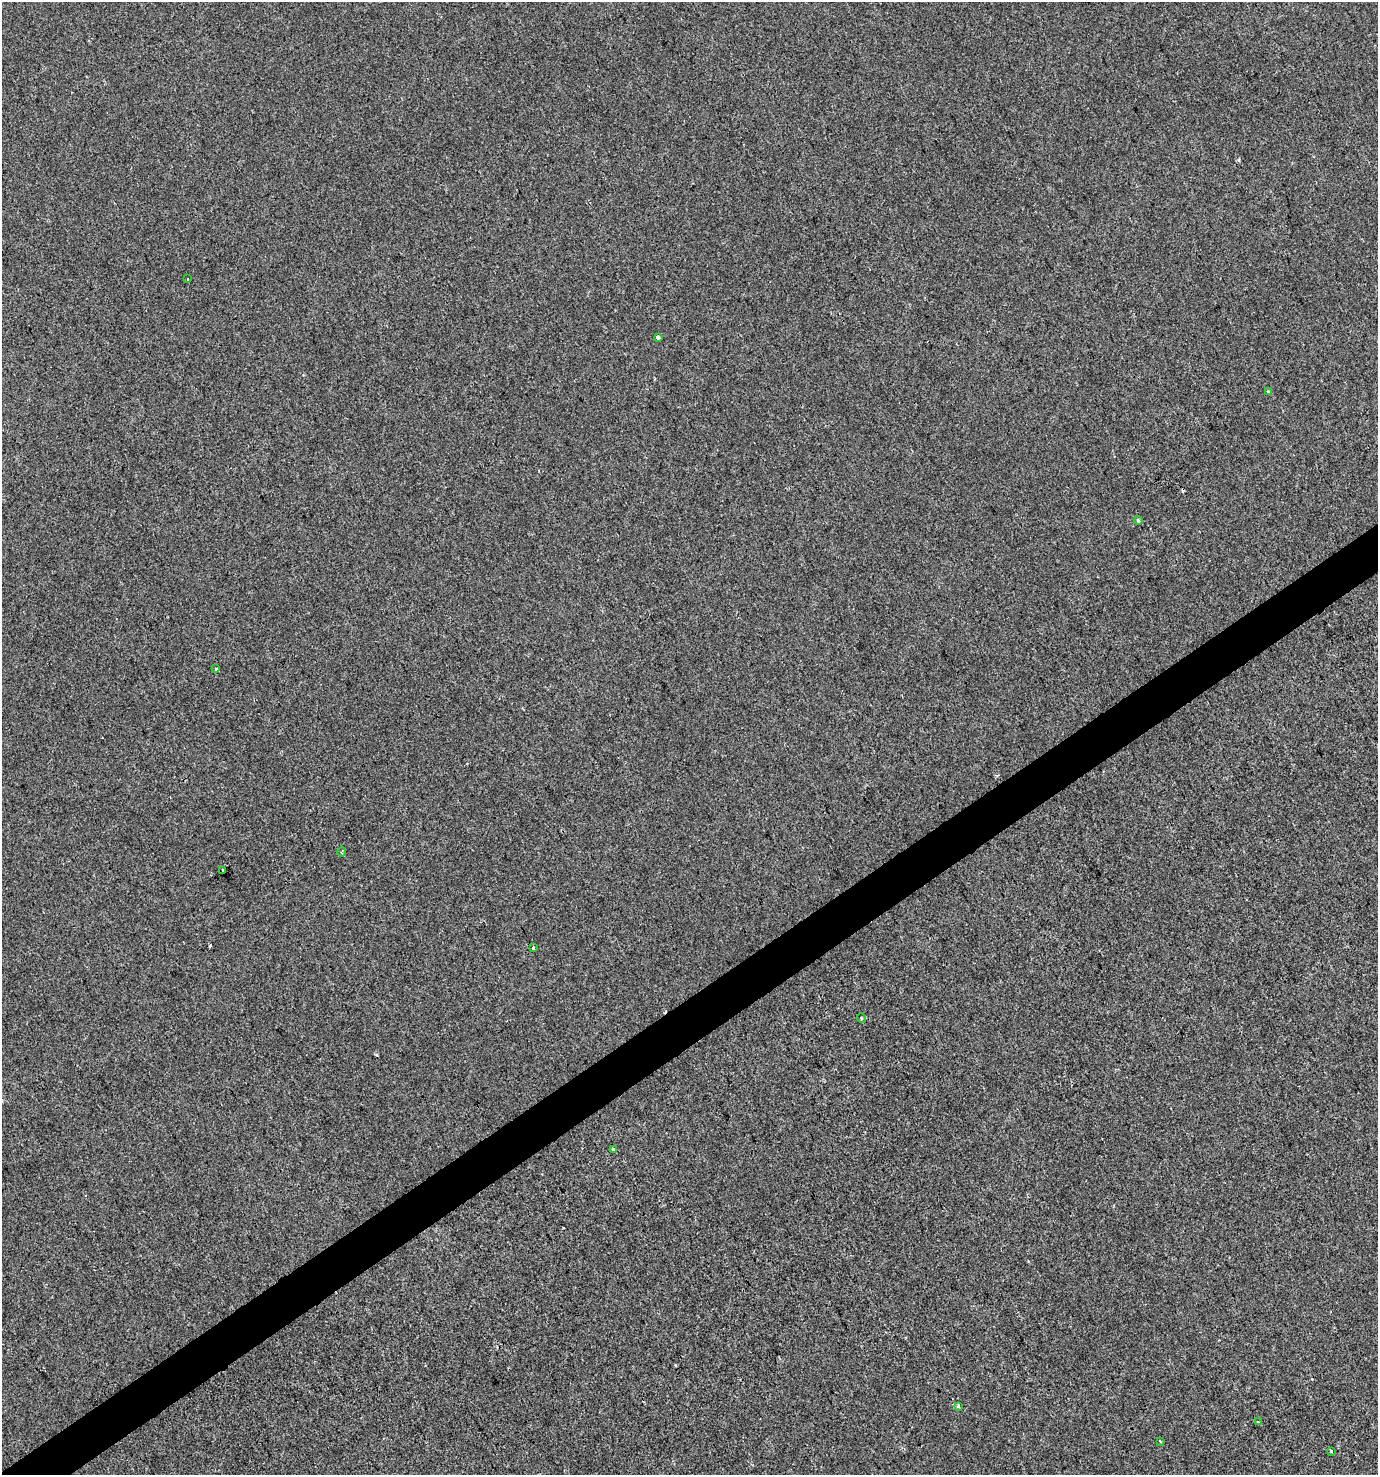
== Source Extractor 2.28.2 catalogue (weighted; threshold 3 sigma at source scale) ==
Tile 7 of 4 x 4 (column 3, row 2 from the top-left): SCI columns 2872-4247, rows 2948-4420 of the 5803 x 5892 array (HDU 1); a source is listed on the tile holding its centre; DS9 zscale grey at full resolution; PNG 1380 x 1477 px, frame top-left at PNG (2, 2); each listed source drawn as its Kron ellipse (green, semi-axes under 4 px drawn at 4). Shown black and unused: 3% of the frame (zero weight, under 2 of 3 exposures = <1% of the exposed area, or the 3 px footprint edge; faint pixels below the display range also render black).
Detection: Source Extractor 2.28.2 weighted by HDU 2 'WHT'; one run over the whole footprint, this tile lists its part. Background 5.08e-05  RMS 0.0042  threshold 0.0189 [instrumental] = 3 sigma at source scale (4.5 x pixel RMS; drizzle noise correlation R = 1.50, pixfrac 1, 0.0396/0.0396 arcsec/px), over >= 5 px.
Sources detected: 17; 3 cosmic-ray / hot-pixel residue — neither listed nor drawn; the other 14 listed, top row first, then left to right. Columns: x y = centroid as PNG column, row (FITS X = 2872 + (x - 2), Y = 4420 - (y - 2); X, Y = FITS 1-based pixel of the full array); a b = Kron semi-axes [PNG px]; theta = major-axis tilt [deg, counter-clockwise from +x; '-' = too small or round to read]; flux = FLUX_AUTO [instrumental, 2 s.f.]
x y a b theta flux
187 279 3 2 - 0.47
658 338 3 3 - 17
1268 392 4 3 - 0.67
1138 520 4 4 - 1.2
216 668 3 3 - 1.4
342 852 5 2 - 0.41
223 870 2 2 - 0.35
533 948 3 2 - 0.5
861 1018 5 3 - 0.43
613 1149 3 3 - 1.7
958 1406 3 3 - 2.8
1258 1422 3 3 - 0.38
1160 1441 3 2 - 0.41
1331 1451 4 3 - 0.38